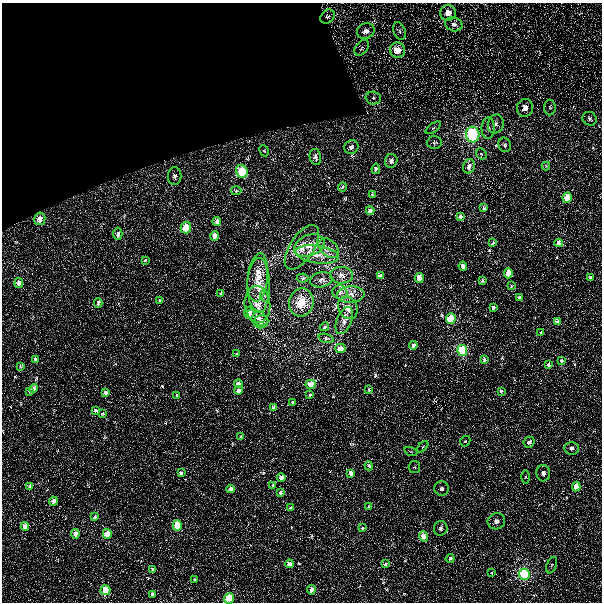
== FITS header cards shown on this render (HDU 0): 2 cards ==
NAXIS1  =                  600 / Width of image
NAXIS2  =                  600 / Height of image

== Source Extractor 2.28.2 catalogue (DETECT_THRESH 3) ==
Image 600 x 600 px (HDU 0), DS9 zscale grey, 1 PNG px = 1 image px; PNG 604 x 604 px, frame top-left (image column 1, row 600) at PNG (2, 3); each listed source drawn as its Kron ellipse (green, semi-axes under 4 px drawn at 4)
Background 0.00619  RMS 0.0051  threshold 0.0152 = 3 sigma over >= 5 px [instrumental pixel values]
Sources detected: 145; all 145 listed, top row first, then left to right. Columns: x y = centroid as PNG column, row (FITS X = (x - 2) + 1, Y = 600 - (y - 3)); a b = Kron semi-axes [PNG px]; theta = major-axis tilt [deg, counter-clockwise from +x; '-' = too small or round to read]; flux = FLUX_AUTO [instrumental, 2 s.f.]
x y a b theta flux
448 13 8 8 - 3.4
328 17 8 6 42 0.92
454 24 9 7 -19 1.9
366 31 9 7 24 2.2
399 31 9 6 -69 1
362 48 9 6 51 0.88
397 50 8 7 - 5.9
373 98 7 6 - 1.1
525 108 9 8 - 3.6
550 108 8 6 -90 0.97
590 119 7 6 - 1.2
496 124 9 7 70 1.8
433 128 9 4 36 0.71
488 128 10 6 88 1.6
473 134 8 7 - 38
434 143 7 6 - 0.86
505 145 7 6 - 0.82
351 147 7 6 - 1.3
264 151 6 4 -64 0.49
481 154 6 5 - 0.42
315 157 8 5 -79 1
391 161 7 6 - 1.3
469 166 7 6 - 1.4
546 166 4 4 - 0.28
376 169 5 3 - 0.55
242 171 6 5 - 14
175 176 9 7 -89 1.4
342 187 4 3 - 0.28
236 191 5 3 - 0.32
372 194 4 3 - 0.33
567 198 5 4 - 3.3
484 208 3 3 - 0.4
370 210 4 4 - 1.5
460 217 4 3 - 1.1
40 219 6 5 - 2.7
217 221 4 3 - 0.62
186 228 6 5 - 8.7
118 234 6 4 88 0.97
215 236 5 4 - 2
493 243 3 2 - 0.38
558 243 4 3 - 0.77
309 245 16 10 21 4.8
302 247 25 12 57 4.6
329 248 12 8 -43 2.1
317 255 22 9 -8 5.1
145 260 3 2 - 0.36
463 266 4 4 - 2.1
508 273 5 4 - 3.8
341 275 11 8 -1 1.7
380 276 4 4 - 1.3
258 277 24 10 84 5
302 278 6 4 4 0.62
419 278 5 4 - 3.2
590 278 3 3 - 0.56
321 280 11 7 11 1.3
482 281 3 3 - 0.51
19 283 5 3 - 1.1
259 286 27 11 90 6.7
511 286 3 2 - 0.19
340 292 7 7 - 1.4
221 294 4 3 - 0.43
351 295 14 8 3 2.6
265 296 6 3 -69 0.46
519 298 4 3 - 0.63
160 300 3 2 - 0.42
301 302 14 12 75 6.2
98 303 4 3 - 0.59
257 304 18 13 -84 3.8
493 307 3 3 - 0.6
348 308 12 9 -63 3.5
249 313 6 5 - 1.7
258 317 11 6 -30 1.8
451 318 5 5 - 14
344 320 14 7 68 2.1
558 321 4 4 - 1.1
261 322 7 6 - 0.89
325 327 4 3 - 0.53
541 333 3 2 - 0.41
326 338 8 4 -14 0.53
413 345 4 3 - 0.9
340 349 5 4 - 2.6
462 350 5 5 - 29
237 354 4 3 - 0.64
35 359 4 3 - 0.62
484 359 4 3 - 0.39
561 361 3 2 - 0.29
549 365 3 3 - 0.52
20 366 3 2 - 0.27
238 384 4 3 - 1.1
310 384 5 4 - 4
34 389 4 4 - 0.95
369 389 3 2 - 0.26
238 390 4 4 - 1.4
30 391 4 2 - 0.35
501 391 3 3 - 0.42
106 392 4 4 - 1.2
177 395 3 2 - 0.37
310 395 3 2 - 0.41
292 403 3 3 - 0.35
274 407 3 3 - 0.71
95 411 3 3 - 0.6
103 414 3 3 - 0.33
241 437 3 3 - 0.39
465 441 5 5 - 0.56
529 442 5 5 - 2.1
423 447 7 4 46 0.52
571 448 7 6 - 1.5
411 452 7 4 -19 0.59
369 466 5 3 - 0.48
414 467 6 6 - 0.68
181 473 3 3 - 0.54
351 473 4 3 - 0.94
543 473 8 7 - 2.2
281 477 4 4 - 1.4
526 477 6 4 89 0.66
30 486 3 3 - 0.31
273 486 3 3 - 0.47
576 486 5 4 - 4.1
441 488 7 7 - 1.7
231 489 4 3 - 1.1
280 493 4 3 - 0.48
53 501 4 4 - 1.3
369 507 3 3 - 0.5
291 508 3 3 - 0.44
95 517 3 3 - 0.44
496 521 9 8 - 2
177 525 5 4 - 7.6
25 527 4 4 - 2.5
362 528 4 4 - 0.31
441 528 7 6 - 1
75 534 4 4 - 2.9
107 534 5 4 - 4.2
423 536 5 4 - 4.2
450 558 5 3 - 0.35
289 564 4 4 - 1.2
385 564 4 3 - 0.3
552 565 9 5 67 0.79
153 570 4 3 - 0.77
492 573 3 2 - 0.16
525 574 5 5 - 37
195 579 3 3 - 0.34
105 590 5 4 - 7.5
311 590 5 3 - 1.2
152 594 3 3 - 0.59
229 598 5 5 - 11
At the frame edge (FLAGS 8, measured only in part): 1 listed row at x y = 229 598

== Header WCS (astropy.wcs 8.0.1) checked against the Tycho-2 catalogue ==
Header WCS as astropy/WCSLIB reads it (CRVAL/CRPIX/CD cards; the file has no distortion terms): RA---TAN/DEC--TAN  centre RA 06:21:40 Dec -27:14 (95.42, -27.23 deg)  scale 2 arcsec/px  FOV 20.0' x 20.0'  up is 0 deg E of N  parity normal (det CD < 0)
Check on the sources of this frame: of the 60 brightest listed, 6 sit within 2.8 arcsec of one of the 12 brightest Tycho-2 stars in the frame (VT <= 12.67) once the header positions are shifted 1.03 arcsec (0.08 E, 1.03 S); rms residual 0.92 arcsec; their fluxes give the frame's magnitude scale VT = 15.37 - 2.5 log10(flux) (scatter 0.31 mag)
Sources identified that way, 6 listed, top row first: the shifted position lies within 2.8 arcsec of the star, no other Tycho-2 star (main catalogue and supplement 1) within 5.6 arcsec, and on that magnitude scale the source's flux lands within +1.5 / -3 mag of the star's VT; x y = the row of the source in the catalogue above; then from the Tycho-2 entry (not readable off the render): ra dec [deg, ICRS J2000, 3 dp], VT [Tycho-2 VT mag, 2 dp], TYC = Tycho-2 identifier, HIP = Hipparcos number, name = IAU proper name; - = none
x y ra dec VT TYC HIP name
473 134 95.309 -27.141 12.08 6514-346-1 - -
242 171 95.453 -27.161 12.61 6514-431-1 - -
462 350 95.315 -27.261 11.93 6514-258-1 - -
529 442 95.273 -27.311 12.04 6514-35-1 - -
525 574 95.276 -27.385 11.05 6514-491-1 - -
229 598 95.461 -27.398 12.67 6514-423-1 - -